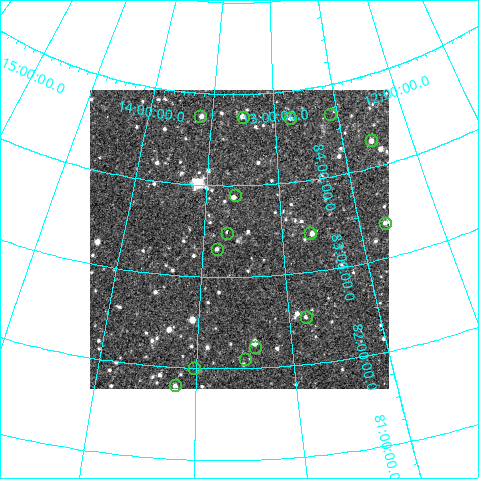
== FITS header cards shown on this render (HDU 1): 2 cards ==
NAXIS1  =                  299
NAXIS2  =                  299

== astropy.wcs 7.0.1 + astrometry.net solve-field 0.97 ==
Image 299 x 299 px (HDU 1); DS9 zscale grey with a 90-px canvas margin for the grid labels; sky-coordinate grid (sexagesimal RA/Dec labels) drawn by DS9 from the SOLVED WCS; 15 Tycho-2 reference stars matched to detected sources circled (green)
Header WCS: none
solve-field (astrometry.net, Tycho-2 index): SOLVED blind (the file carries no WCS)
Solved WCS: RA---TAN-SIP/DEC--TAN-SIP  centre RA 13:16:15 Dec +83:25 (199.06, +83.41 deg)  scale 39.2 arcsec/px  FOV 195.4' x 196.4'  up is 0 deg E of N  parity normal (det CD < 0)
(file carries no celestial WCS; the grid is the blind solution)
Tycho-2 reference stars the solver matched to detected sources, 15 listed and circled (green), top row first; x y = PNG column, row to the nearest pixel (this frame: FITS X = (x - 90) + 1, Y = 299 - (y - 91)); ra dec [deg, ICRS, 3 dp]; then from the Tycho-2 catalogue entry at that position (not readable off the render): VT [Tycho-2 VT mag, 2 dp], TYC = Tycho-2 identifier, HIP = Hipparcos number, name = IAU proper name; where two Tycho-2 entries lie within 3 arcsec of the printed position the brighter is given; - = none
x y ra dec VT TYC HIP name
330 115 188.361 +84.679 9.46 4637-395-1 61278 -
200 117 203.869 +84.752 10.26 4637-1079-1 - -
243 118 198.798 +84.752 7.33 4637-1088-1 64655 -
290 119 193.091 +84.699 9.17 4637-1145-1 - -
371 141 184.349 +84.292 9.42 4633-44-1 - -
235 196 199.534 +83.899 7.59 4633-442-1 64901 -
385 224 185.013 +83.374 7.96 4633-1251-1 60146 -
227 234 200.218 +83.480 9.57 4633-432-1 - -
310 234 192.278 +83.418 5.74 4633-1784-1 62561 -
217 250 201.162 +83.309 7.32 4633-286-1 65429 -
306 318 193.556 +82.518 7.25 4633-1787-1 62971 -
255 348 197.933 +82.233 9.21 4557-117-1 - -
245 360 198.734 +82.098 9.01 4557-92-1 64641 -
194 369 202.712 +81.994 9.13 4564-857-1 65919 -
175 386 204.076 +81.798 9.44 4564-837-1 - -